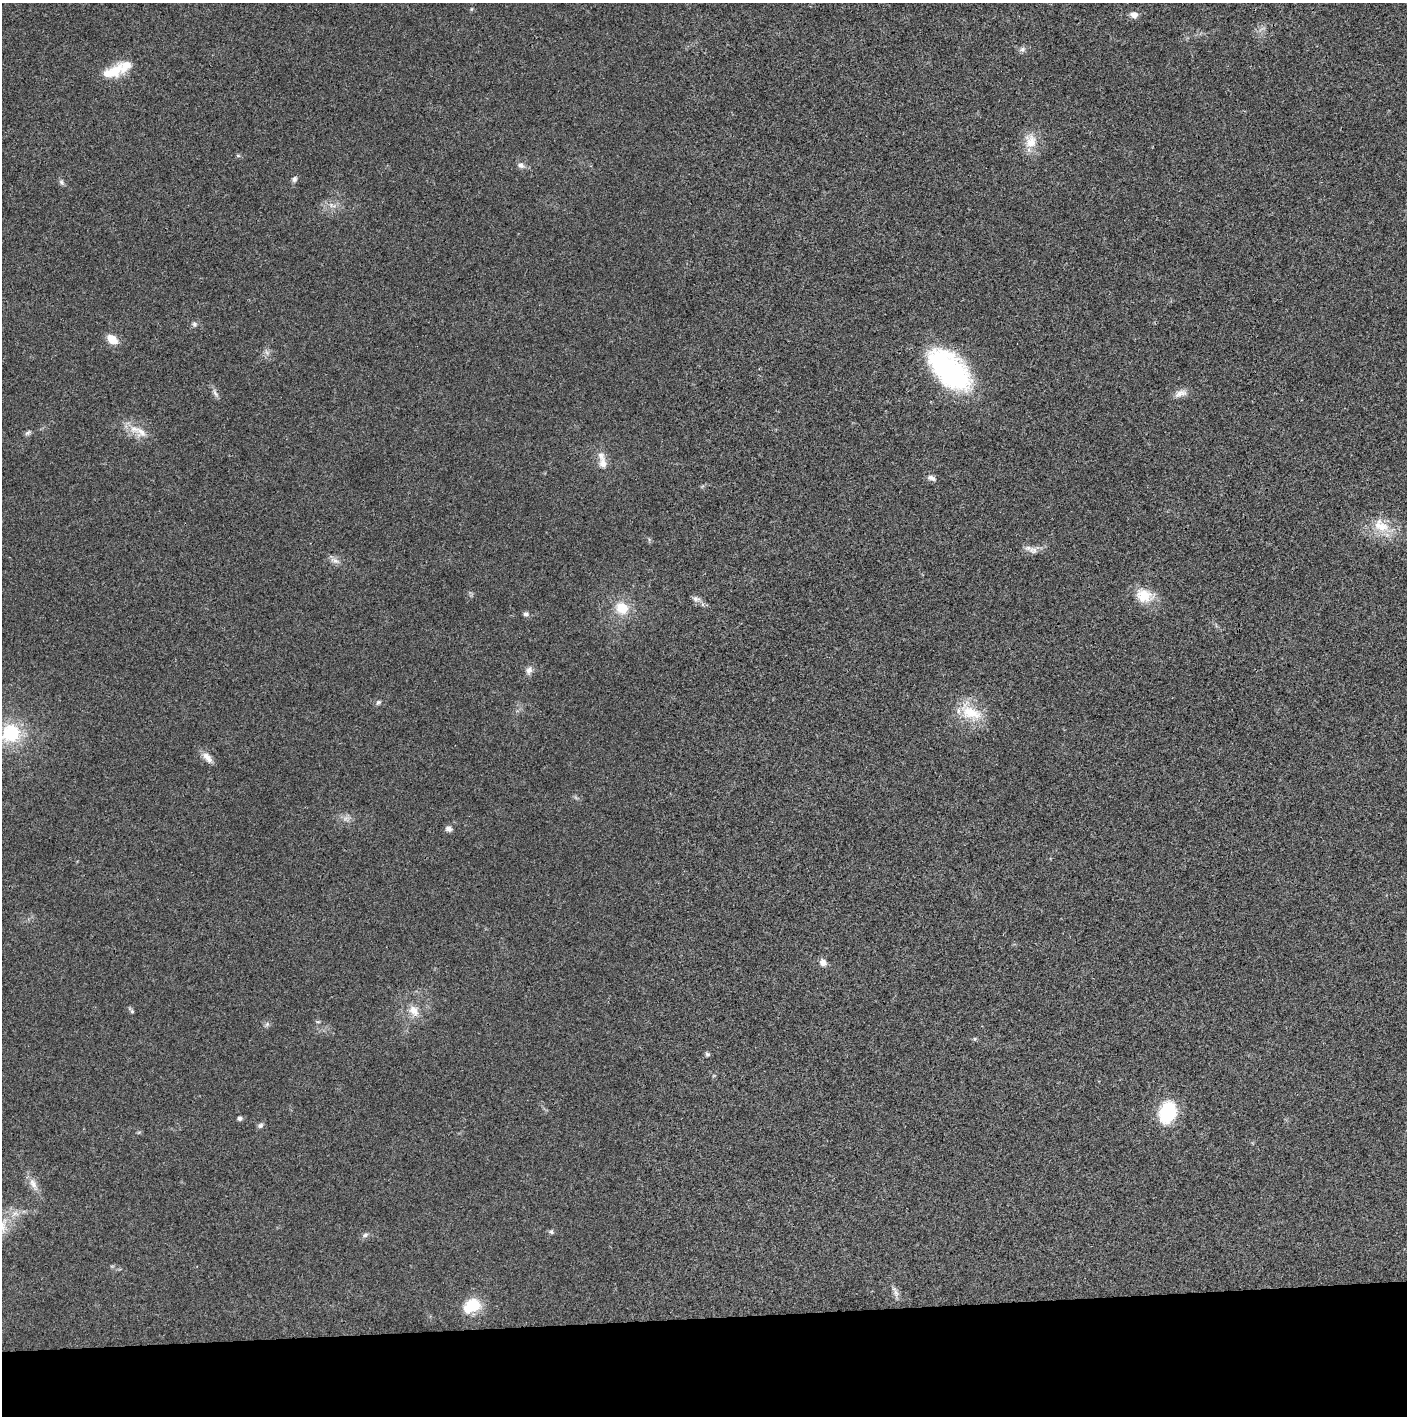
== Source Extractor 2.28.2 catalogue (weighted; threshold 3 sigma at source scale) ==
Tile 8 of 3 x 3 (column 2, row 3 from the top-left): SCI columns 1410-2814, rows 1-1414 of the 4221 x 4243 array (HDU 1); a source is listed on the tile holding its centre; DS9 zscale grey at full resolution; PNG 1409 x 1418 px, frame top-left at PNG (2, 3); no overlay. Shown black and unused: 7% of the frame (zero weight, under 3 of 4 exposures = <1% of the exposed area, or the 3 px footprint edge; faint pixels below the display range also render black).
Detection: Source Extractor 2.28.2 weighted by HDU 2 'WHT'; one run over the whole footprint, this tile lists its part. Background 0.0189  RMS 0.005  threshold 0.0225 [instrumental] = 3 sigma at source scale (4.5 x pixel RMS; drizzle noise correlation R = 1.50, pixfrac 1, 0.05/0.05 arcsec/px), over >= 5 px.
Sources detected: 49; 2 inside a brighter listed object's ellipse — not listed separately; the other 47 listed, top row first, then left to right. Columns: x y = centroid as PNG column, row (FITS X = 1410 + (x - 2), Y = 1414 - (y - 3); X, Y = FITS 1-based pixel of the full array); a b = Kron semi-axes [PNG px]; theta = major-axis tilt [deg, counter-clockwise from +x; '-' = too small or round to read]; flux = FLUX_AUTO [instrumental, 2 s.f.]
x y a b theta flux
471 9 6 3 71 0.48
1134 15 9 7 -5 3.1
1022 49 9 6 28 1.5
113 72 30 13 21 13
1031 142 19 16 -90 8.4
238 156 6 4 -20 0.64
521 165 10 7 -19 2
294 179 8 6 67 1.4
61 182 9 5 -50 1.2
332 205 11 5 -26 2.1
194 324 7 6 - 1.1
112 339 12 8 -38 6.7
949 369 49 26 -44 87
215 393 13 5 -58 1.8
1180 393 19 8 20 3.4
141 432 21 12 -26 7.4
28 433 9 5 37 1.1
603 463 16 11 -88 4.1
931 478 13 6 -23 1.9
1381 526 25 16 -32 12
1033 550 13 9 -21 3
335 561 12 7 -27 2.4
1144 595 24 18 -22 11
696 599 10 7 -14 1.8
622 608 17 15 -35 10
526 614 7 6 - 1.4
529 670 12 8 76 2.4
378 702 8 5 43 0.99
970 712 34 17 -26 15
11 733 21 19 38 27
207 757 17 8 -47 3.6
449 829 7 6 - 2.1
823 962 9 9 - 2.6
414 1010 16 11 -58 5.5
132 1011 6 5 - 0.93
318 1022 6 4 0 0.64
267 1024 5 5 - 1
975 1039 5 5 - 0.66
707 1054 7 5 -17 0.87
1167 1112 18 13 73 34
240 1118 5 4 - 1.5
260 1125 8 7 - 1.2
33 1184 18 8 -63 4.2
551 1232 6 5 - 0.89
365 1235 8 6 18 1.3
896 1293 13 5 -72 2.2
472 1306 20 13 29 16
Overlapping masked pixels (flux is a lower limit): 1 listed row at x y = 949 369